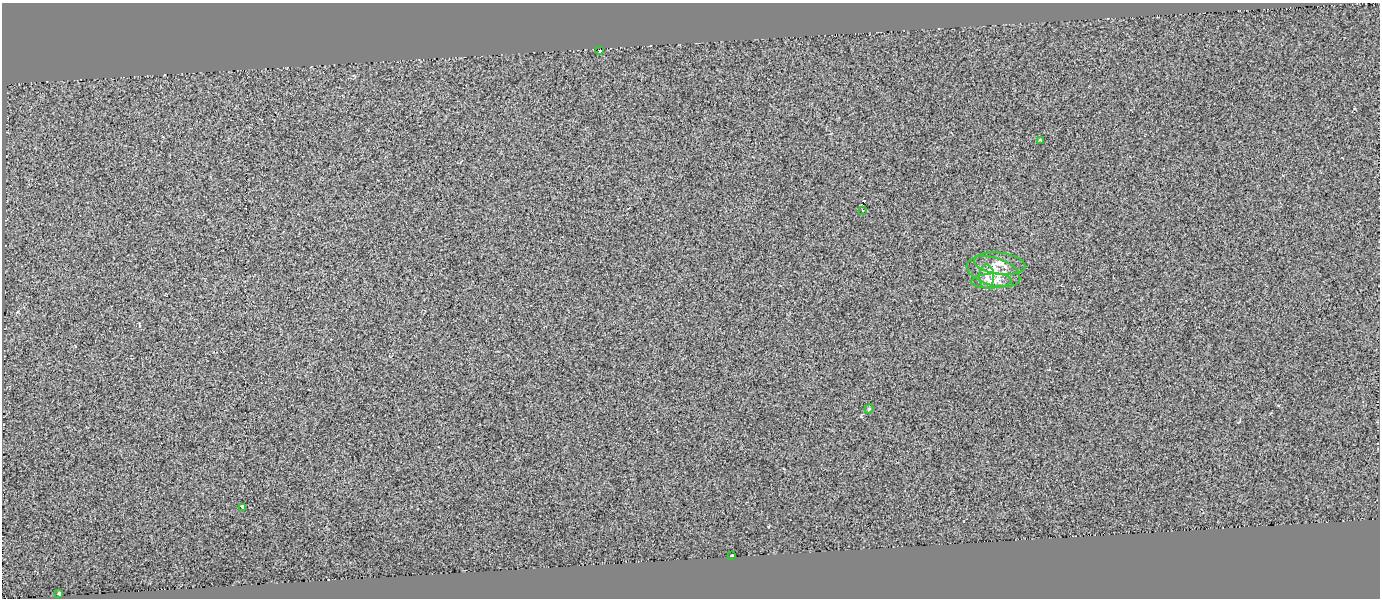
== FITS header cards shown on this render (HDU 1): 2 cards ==
NAXIS1  =                 1378
NAXIS2  =                  596

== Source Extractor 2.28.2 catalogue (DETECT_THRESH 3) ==
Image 1378 x 596 px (HDU 1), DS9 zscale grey, 1 PNG px = 1 image px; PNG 1382 x 600 px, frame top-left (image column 1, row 596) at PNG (2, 3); each listed source drawn as its Kron ellipse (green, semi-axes under 4 px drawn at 4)
Background 0.0112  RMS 0.48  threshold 1.43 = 3 sigma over >= 5 px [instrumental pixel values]
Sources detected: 12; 1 with non-positive FLUX_AUTO (blend fragments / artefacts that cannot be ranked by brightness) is neither listed nor drawn; the other 11 listed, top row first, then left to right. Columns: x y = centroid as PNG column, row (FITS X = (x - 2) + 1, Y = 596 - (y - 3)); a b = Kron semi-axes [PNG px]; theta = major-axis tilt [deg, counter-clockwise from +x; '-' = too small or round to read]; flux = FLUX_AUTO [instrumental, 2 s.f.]
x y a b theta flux
600 50 3 3 - 280
1040 140 3 3 - 44
863 210 3 3 - 2300
1000 263 26 11 -7 350
993 272 27 14 -17 790
987 277 12 7 89 200
991 281 20 7 2 290
869 409 5 4 - 35
243 507 4 3 - 500
732 556 3 3 - 380
59 594 3 3 - 94
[1 non-positive-flux detection neither listed nor drawn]